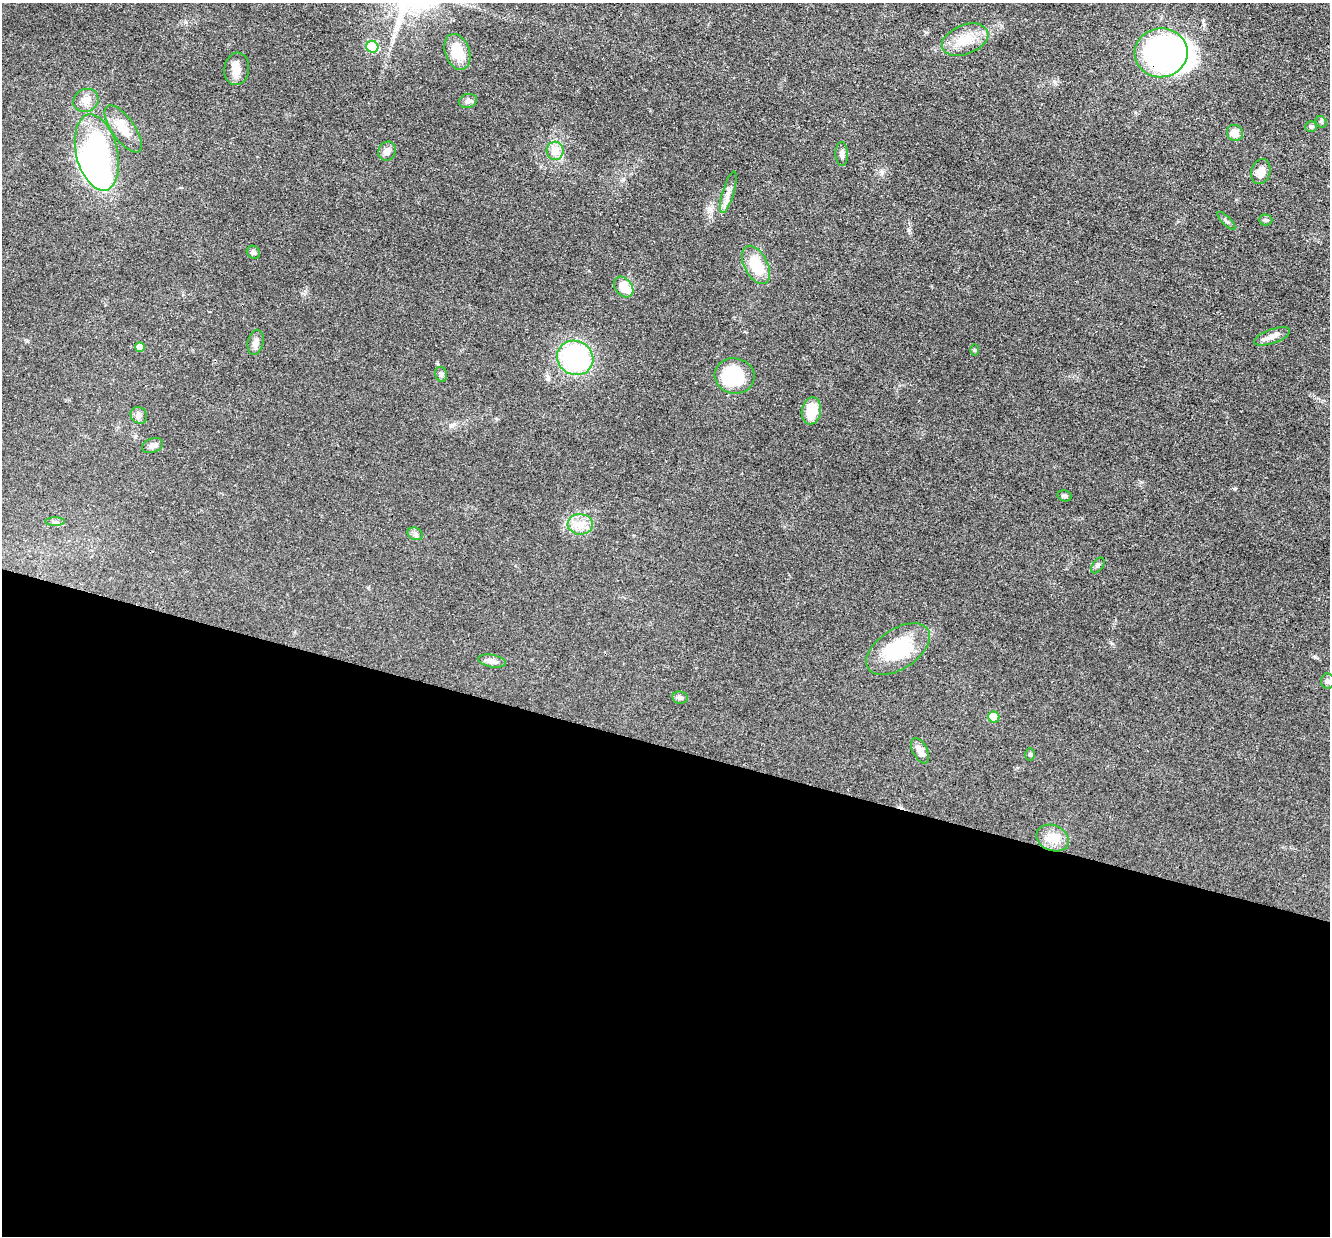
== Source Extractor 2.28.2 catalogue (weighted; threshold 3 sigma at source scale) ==
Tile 14 of 4 x 4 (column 2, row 4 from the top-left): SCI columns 1329-2656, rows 260-1493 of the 5312 x 5329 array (HDU 1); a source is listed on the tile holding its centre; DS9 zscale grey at full resolution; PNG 1332 x 1238 px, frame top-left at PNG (2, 3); each listed source drawn as its Kron ellipse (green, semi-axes under 4 px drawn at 4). Shown black and unused: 40% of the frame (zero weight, under 3 of 4 exposures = <1% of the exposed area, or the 3 px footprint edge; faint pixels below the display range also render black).
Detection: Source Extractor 2.28.2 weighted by HDU 2 'WHT'; one run over the whole footprint, this tile lists its part. Background 0.0619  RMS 0.0059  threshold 0.0267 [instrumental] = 3 sigma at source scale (4.5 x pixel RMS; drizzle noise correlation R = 1.50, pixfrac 1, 0.05/0.05 arcsec/px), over >= 5 px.
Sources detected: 48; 3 inside a brighter object's white glare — neither listed nor drawn; the other 45 listed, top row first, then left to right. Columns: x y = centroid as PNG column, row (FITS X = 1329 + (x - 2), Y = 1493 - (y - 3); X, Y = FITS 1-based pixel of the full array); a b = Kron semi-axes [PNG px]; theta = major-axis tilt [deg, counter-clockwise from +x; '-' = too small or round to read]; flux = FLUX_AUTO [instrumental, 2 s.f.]
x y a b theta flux
965 40 24 14 21 13
372 47 6 6 - 42
457 52 18 12 -70 14
1161 53 26 24 9 190
237 69 16 12 82 6.8
86 100 13 11 27 5.2
468 101 9 7 16 1.9
1321 122 6 5 - 0.95
1311 127 6 5 - 0.94
123 129 28 11 -54 9.9
1235 133 8 8 - 5.6
387 151 10 8 61 3.1
555 151 9 8 - 7.4
97 153 39 21 -77 86
842 154 12 6 -87 2.3
1261 172 13 9 75 5.8
728 192 21 5 73 4.1
1266 220 7 5 -1 1.2
1226 221 12 3 -45 1.1
253 252 7 6 - 1.4
756 265 21 11 -62 19
624 287 11 8 -50 12
1272 336 19 7 19 4
256 342 13 8 78 3.1
140 347 5 5 - 4.5
974 350 6 4 -90 0.63
575 358 18 17 - 75
441 374 8 5 -74 1.4
735 376 20 18 -7 33
811 411 14 9 81 13
139 415 9 7 -44 2.6
152 446 11 7 20 3.1
1065 496 7 5 -13 1.1
55 522 10 4 0 1.4
580 524 13 10 -3 6.4
415 534 8 6 -23 1.7
1098 565 9 5 53 1.2
898 649 36 20 33 33
492 661 14 6 -11 2.7
1327 681 7 6 - 1.6
680 698 8 6 -11 1.5
994 717 6 5 - 13
920 751 14 7 -62 4.9
1030 755 6 5 - 0.87
1053 838 17 12 -22 10
Overlapping masked pixels (flux is a lower limit): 1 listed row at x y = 1161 53
Unlisted compact peaks at least as high as the median listed source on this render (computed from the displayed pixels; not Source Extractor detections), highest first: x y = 1315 657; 909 230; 1235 489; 1055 82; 27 341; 438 364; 882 172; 1203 20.